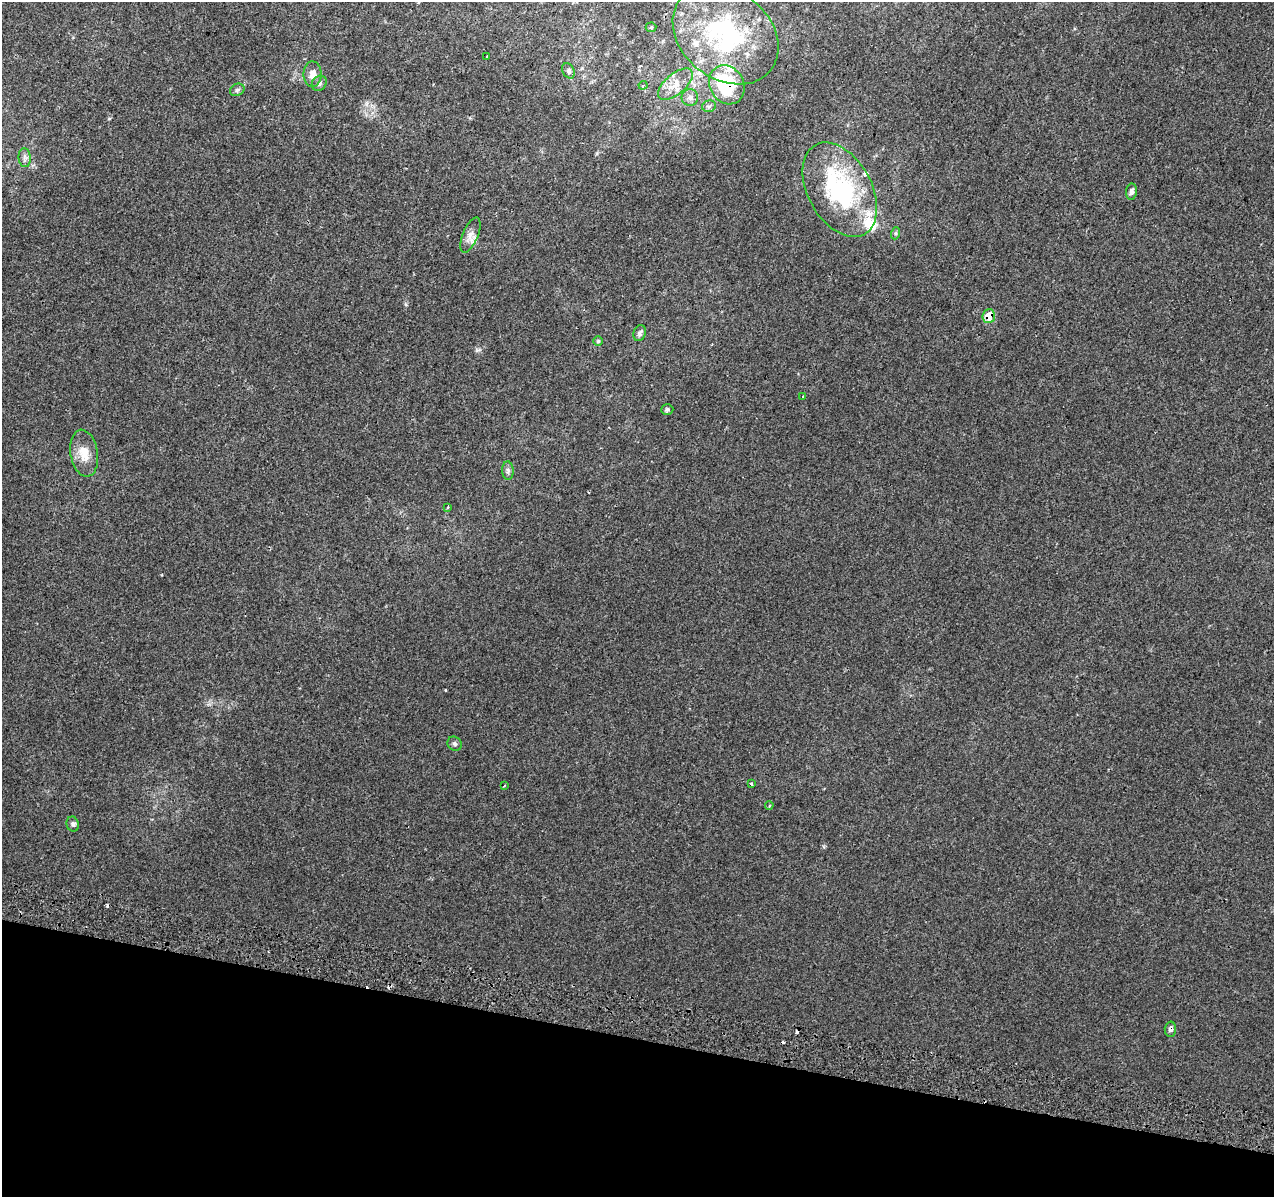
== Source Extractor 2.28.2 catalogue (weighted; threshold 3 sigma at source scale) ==
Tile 15 of 4 x 4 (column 3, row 4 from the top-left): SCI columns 2564-3835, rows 325-1519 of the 5117 x 5367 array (HDU 1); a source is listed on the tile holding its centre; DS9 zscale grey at full resolution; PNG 1276 x 1199 px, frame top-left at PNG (2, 2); each listed source drawn as its Kron ellipse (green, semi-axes under 4 px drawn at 4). Shown black and unused: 13% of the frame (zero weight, under 2 of 3 exposures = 2% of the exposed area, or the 3 px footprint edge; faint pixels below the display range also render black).
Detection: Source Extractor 2.28.2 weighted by HDU 2 'WHT'; one run over the whole footprint, this tile lists its part. Background 0.0025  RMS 0.0034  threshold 0.0154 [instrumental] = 3 sigma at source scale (4.5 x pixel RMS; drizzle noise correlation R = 1.50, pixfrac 1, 0.0396/0.0396 arcsec/px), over >= 5 px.
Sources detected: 37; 3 cosmic-ray / hot-pixel residue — neither listed nor drawn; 3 inside a brighter listed object's ellipse — not listed separately; the other 31 listed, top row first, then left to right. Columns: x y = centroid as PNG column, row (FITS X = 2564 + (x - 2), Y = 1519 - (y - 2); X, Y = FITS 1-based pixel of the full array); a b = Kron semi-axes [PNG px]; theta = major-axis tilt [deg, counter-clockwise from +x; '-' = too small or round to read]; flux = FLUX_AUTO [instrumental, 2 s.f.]
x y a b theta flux
651 27 5 5 - 0.42
726 35 58 44 -38 54
487 57 3 2 - 0.41
568 71 8 6 -63 0.92
312 74 13 9 -89 2.6
319 83 8 7 - 0.98
675 84 21 10 40 4.7
643 85 4 4 - 0.45
727 85 20 17 -61 24
237 90 7 6 - 0.78
690 98 8 8 - 1.5
709 106 7 5 13 0.71
25 158 9 6 -85 1.1
840 190 51 32 -61 45
1131 192 8 5 82 1.2
896 233 6 4 71 0.47
470 235 19 7 67 2.6
989 316 7 6 - 6.3
640 333 8 6 68 1.1
598 341 5 4 - 0.52
803 397 3 2 - 0.28
667 410 6 5 - 0.72
84 453 24 13 -80 5.8
508 471 9 6 -86 0.97
448 507 3 2 - 0.32
455 744 7 6 - 0.81
751 784 3 3 - 2.1
504 785 3 2 - 0.4
769 805 4 3 - 0.49
73 824 7 6 - 0.99
1170 1029 7 5 88 1
Overlapping masked pixels (flux is a lower limit): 3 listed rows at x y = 727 85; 989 316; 1170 1029
Unlisted compact peaks at least as high as the median listed source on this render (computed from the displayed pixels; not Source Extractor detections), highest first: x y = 406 304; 445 690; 477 350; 109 119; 161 575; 597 153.